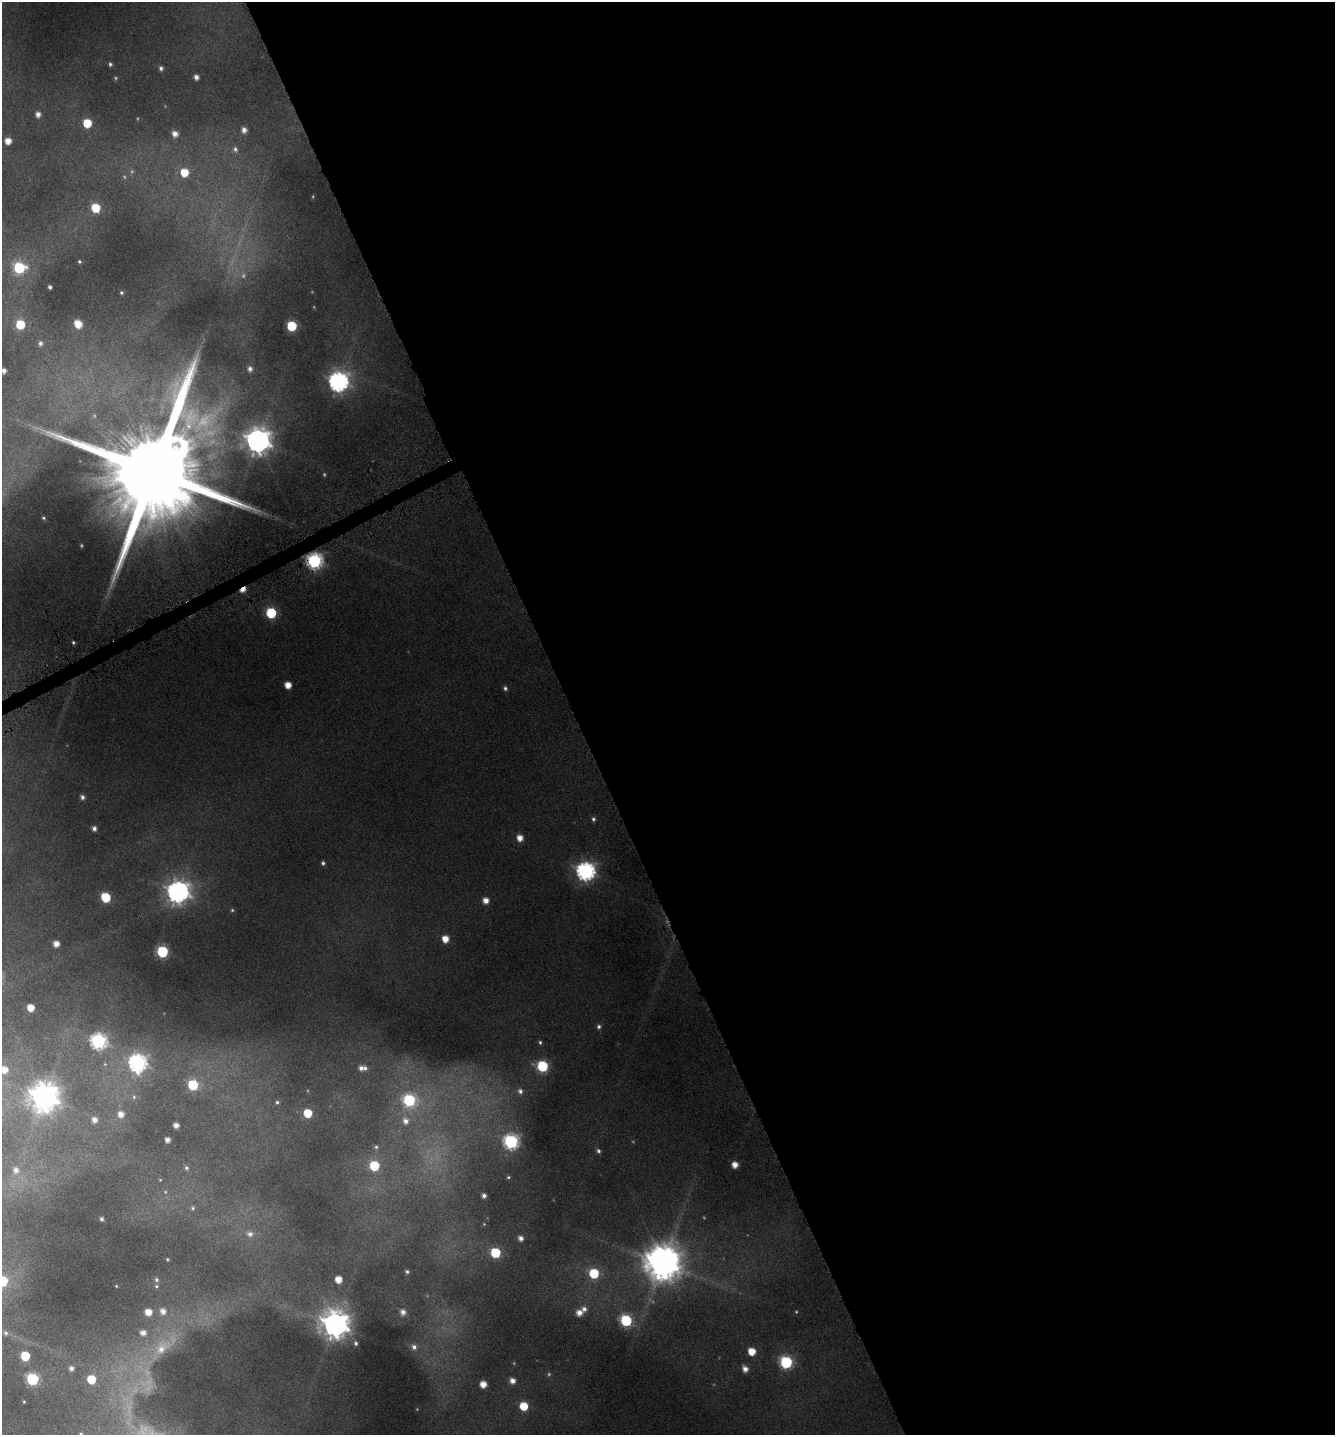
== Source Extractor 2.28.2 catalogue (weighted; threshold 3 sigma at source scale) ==
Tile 8 of 4 x 4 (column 4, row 2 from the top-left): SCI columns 4179-5511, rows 2871-4303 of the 5617 x 5774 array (HDU 1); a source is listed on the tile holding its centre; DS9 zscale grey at full resolution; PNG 1337 x 1437 px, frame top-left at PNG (2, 2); no overlay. Shown black and unused: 57% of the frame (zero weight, under 4 of 8 exposures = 2% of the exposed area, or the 3 px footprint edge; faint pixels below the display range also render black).
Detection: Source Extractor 2.28.2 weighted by HDU 2 'WHT'; one run over the whole footprint, this tile lists its part. Background 0.0963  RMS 0.0099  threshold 0.0404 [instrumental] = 3 sigma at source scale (4.09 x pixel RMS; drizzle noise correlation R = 1.36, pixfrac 0.8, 0.0396/0.0396 arcsec/px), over >= 5 px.
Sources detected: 131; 20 too faint to see at this stretch — not listed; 2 inside a brighter listed object's ellipse — not listed separately; the other 109 listed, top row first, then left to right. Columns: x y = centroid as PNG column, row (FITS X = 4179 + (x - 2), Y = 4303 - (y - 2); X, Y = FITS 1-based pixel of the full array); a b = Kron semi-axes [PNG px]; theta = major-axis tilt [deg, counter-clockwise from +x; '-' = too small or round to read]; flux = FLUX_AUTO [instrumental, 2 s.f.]
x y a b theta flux
110 64 5 4 - 1.8
161 68 5 5 - 2.7
196 77 5 4 - 4.8
38 114 5 5 - 5.5
87 123 6 6 - 30
244 130 6 6 - 5.9
175 134 6 6 - 7
8 141 5 5 - 9.9
235 149 9 7 -64 4
184 172 7 6 - 22
95 208 6 6 - 36
79 261 4 4 - 1.3
19 268 7 7 - 87
50 287 4 4 - 2.3
121 293 4 4 - 1.3
20 324 6 6 - 33
78 324 7 5 -61 17
292 326 6 6 - 62
40 343 6 5 - 2.9
250 369 6 5 - 3.8
4 371 5 4 - 4.7
338 382 8 8 - 470
258 441 9 9 - 1000
153 470 41 22 -69 36000
43 518 3 2 - 0.75
314 561 7 7 - 250
243 589 6 4 42 9.5
271 613 6 6 - 76
73 642 3 3 - 1.1
288 685 5 5 - 12
505 688 5 5 - 2.3
82 797 5 4 - 2.9
593 819 6 5 - 2.2
94 828 5 4 - 3.6
520 838 5 5 - 9.1
323 863 5 4 - 2.2
586 871 8 7 - 410
178 892 9 9 - 690
105 897 7 6 - 43
486 900 6 5 - 8.6
445 939 6 5 - 13
56 944 5 5 - 7.8
162 952 6 6 - 100
31 1008 5 5 - 13
599 1027 6 6 - 2.5
98 1041 7 7 - 260
540 1042 6 5 - 1.9
138 1063 8 8 - 330
542 1066 7 6 - 85
361 1068 6 5 - 4.2
4 1070 8 8 - 11
193 1085 6 6 - 57
520 1091 8 7 - 3.9
44 1097 10 10 - 1500
134 1097 6 6 - 1.9
409 1100 7 7 - 100
277 1102 5 4 - 1.5
308 1113 6 6 - 26
121 1114 7 7 - 8.1
94 1120 7 6 - 6.4
405 1121 9 8 - 5.9
176 1125 5 4 - 5.4
167 1140 4 4 - 5.2
511 1142 7 7 - 200
376 1147 5 5 - 1.7
598 1151 6 5 - 2.2
735 1165 5 5 - 9.2
374 1166 6 6 - 48
186 1168 7 6 - 2.6
16 1170 8 7 - 5.6
508 1177 5 4 - 1.3
484 1196 5 4 - 3.8
193 1208 7 6 - 2.5
101 1219 4 3 - 2
250 1234 8 7 - 4.7
521 1238 6 5 - 5.1
495 1253 6 6 - 58
167 1259 4 3 - 0.94
663 1263 12 11 - 2600
407 1271 5 4 - 2
594 1273 6 6 - 48
338 1279 5 5 - 12
156 1280 6 6 - 2.2
2 1281 6 6 - 56
116 1286 3 2 - 0.61
156 1286 6 5 - 1.6
163 1311 8 7 - 7.6
148 1312 6 6 - 12
403 1312 7 6 - 5.7
579 1313 7 7 - 8.4
626 1320 6 6 - 97
335 1325 9 9 - 1300
6 1333 7 5 -46 2
143 1333 7 7 - 6.6
356 1343 5 4 - 1.9
163 1346 47 17 40 46
414 1347 7 6 - 4.1
752 1351 6 5 - 17
25 1356 6 6 - 36
786 1362 7 6 - 130
71 1368 5 5 - 3.8
745 1369 6 5 - 6.6
32 1379 6 6 - 110
91 1379 6 6 - 30
512 1381 6 6 - 6.6
483 1384 6 5 - 11
24 1402 3 3 - 0.85
524 1406 6 6 - 28
81 1434 6 5 - 1.7
Overlapping masked pixels (flux is a lower limit): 3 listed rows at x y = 153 470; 314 561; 243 589
Isophote crosses this tile's border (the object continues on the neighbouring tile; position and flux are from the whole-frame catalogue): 4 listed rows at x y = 4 371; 4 1070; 2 1281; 81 1434